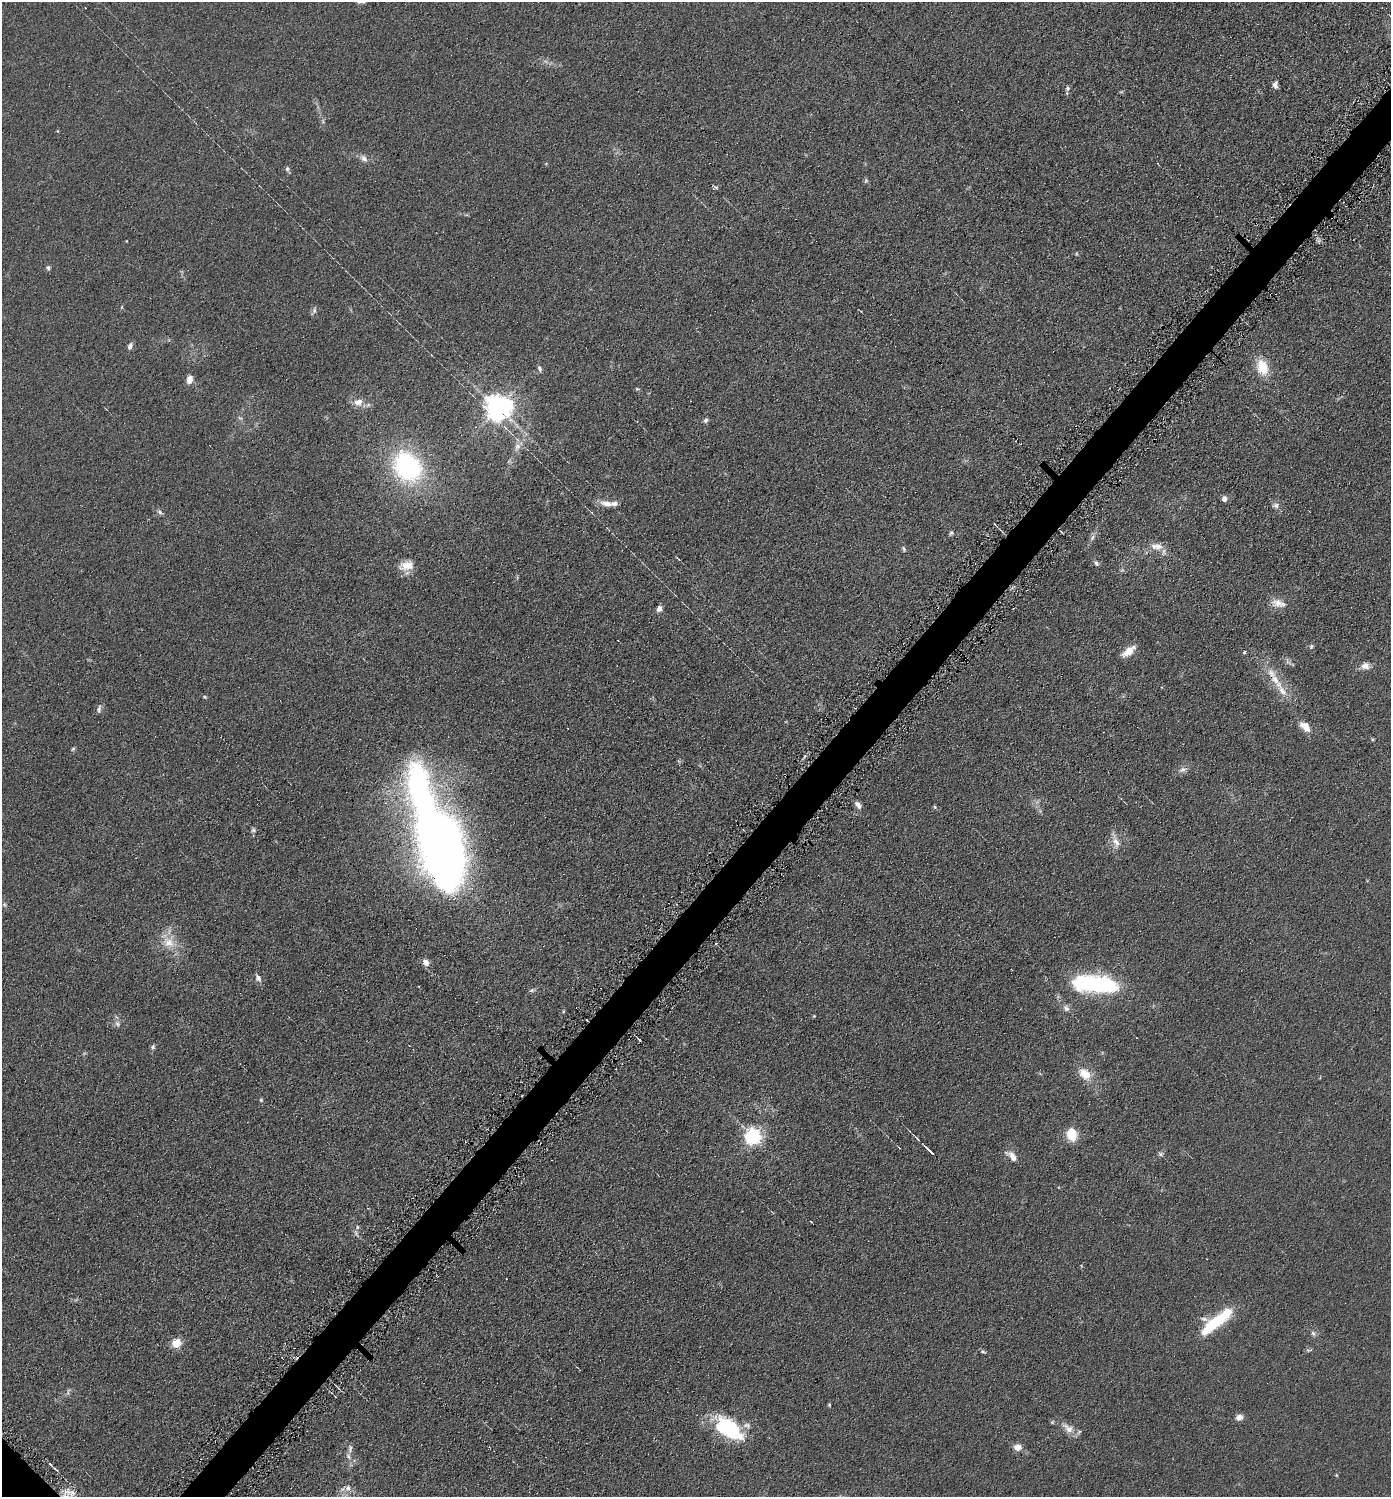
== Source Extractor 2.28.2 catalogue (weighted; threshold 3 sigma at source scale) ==
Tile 10 of 4 x 4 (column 2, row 3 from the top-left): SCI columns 1541-2929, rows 1504-2998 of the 6001 x 5999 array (HDU 1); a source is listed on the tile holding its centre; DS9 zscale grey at full resolution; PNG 1393 x 1499 px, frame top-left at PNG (2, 2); no overlay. Shown black and unused: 3% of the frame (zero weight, under 4 of 8 exposures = <1% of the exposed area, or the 3 px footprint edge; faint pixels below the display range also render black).
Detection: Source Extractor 2.28.2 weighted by HDU 2 'WHT'; one run over the whole footprint, this tile lists its part. Background 0.0905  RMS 0.0079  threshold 0.0324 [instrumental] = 3 sigma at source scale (4.09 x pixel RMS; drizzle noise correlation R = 1.36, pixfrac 0.8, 0.05/0.05 arcsec/px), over >= 5 px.
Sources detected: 107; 1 too faint to see at this stretch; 3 inside a brighter object's white glare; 7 cosmic-ray / hot-pixel residue — not listed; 4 inside a brighter listed object's ellipse — not listed separately; the other 92 listed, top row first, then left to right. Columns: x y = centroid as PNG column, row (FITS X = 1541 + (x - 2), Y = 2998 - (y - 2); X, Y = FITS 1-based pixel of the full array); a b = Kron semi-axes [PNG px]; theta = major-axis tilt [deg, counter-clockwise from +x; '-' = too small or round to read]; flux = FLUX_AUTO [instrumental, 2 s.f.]
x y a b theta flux
85 8 2 2 - 0.56
1275 85 9 6 -71 3
1067 88 7 6 - 1.7
323 121 7 5 -62 1.4
58 131 5 3 - 0.57
364 158 11 8 -43 3.7
287 169 9 5 -66 1.6
866 181 7 5 69 1.2
715 188 8 5 25 1.7
126 241 3 2 - 0.42
48 268 7 6 - 1.6
314 310 10 6 84 2.1
130 346 9 6 69 2.7
1262 367 20 13 -65 16
540 368 8 6 -75 2.1
189 379 9 6 72 5.4
637 389 6 4 -7 0.86
358 402 14 10 5 6.6
498 407 8 8 - 880
240 418 7 4 -35 1.2
705 420 6 5 - 2
517 447 13 8 64 4.8
407 466 26 20 -50 120
1224 499 5 5 - 4.3
607 503 18 8 -15 6.4
1276 505 9 7 -4 2.8
160 512 9 5 -47 1.9
951 533 6 5 - 1.4
1092 537 10 5 53 2.6
1157 547 17 9 -8 7.1
904 549 7 5 -70 1.5
1096 563 7 5 -56 1.9
407 565 20 12 14 9.5
1278 603 17 12 -19 7.6
659 609 8 6 68 3.1
1311 646 6 5 - 1.3
1128 651 16 7 41 9.4
1244 652 4 4 - 0.9
1288 661 13 5 -51 2.2
1365 666 11 9 6 4.8
1275 680 20 10 -68 11
205 697 6 4 -8 1
99 709 11 4 80 1.9
1305 727 17 9 -43 7.5
1372 739 5 3 - 0.75
73 749 6 4 44 1.1
1183 769 9 7 22 3.1
858 805 10 6 -54 3.3
935 807 5 5 - 0.99
253 830 6 6 - 1.4
1116 841 23 8 -67 6.8
441 845 89 37 -72 680
5 905 6 4 -70 1.1
168 942 19 14 -36 13
426 962 8 6 -54 4.8
258 978 9 7 -55 2.9
1100 985 36 18 -11 64
532 990 8 5 16 1.6
1066 1008 10 7 -46 3.2
563 1011 5 3 - 0.76
814 1016 4 3 - 0.63
587 1020 3 2 - 0.61
117 1024 9 6 -73 2.4
639 1040 3 2 - 1.2
153 1047 6 5 - 1.5
1085 1074 19 12 -41 12
261 1100 5 5 - 0.99
1072 1135 14 10 -74 15
753 1136 6 6 - 290
930 1151 12 3 -44 7.2
1161 1154 7 6 - 1.6
1012 1156 15 7 -42 6.3
357 1227 6 4 90 1.1
356 1234 13 5 -60 2.3
1215 1322 41 12 38 43
1313 1333 7 5 -61 1.8
176 1343 12 10 30 8.4
1309 1350 10 4 4 1.2
983 1351 9 4 -15 1.3
68 1392 11 3 77 1.4
829 1405 5 3 - 0.87
1239 1417 9 7 20 3.9
1052 1422 5 4 - 0.94
729 1428 35 18 -36 57
1068 1428 17 10 -43 7
1017 1447 8 7 - 5.6
350 1448 11 6 89 2.4
348 1456 9 6 -74 2.7
50 1464 4 3 - 1.5
55 1469 9 2 -40 1
1336 1475 4 3 - 0.62
348 1488 9 8 - 4.3
Overlapping masked pixels (flux is a lower limit): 2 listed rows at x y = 441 845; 587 1020